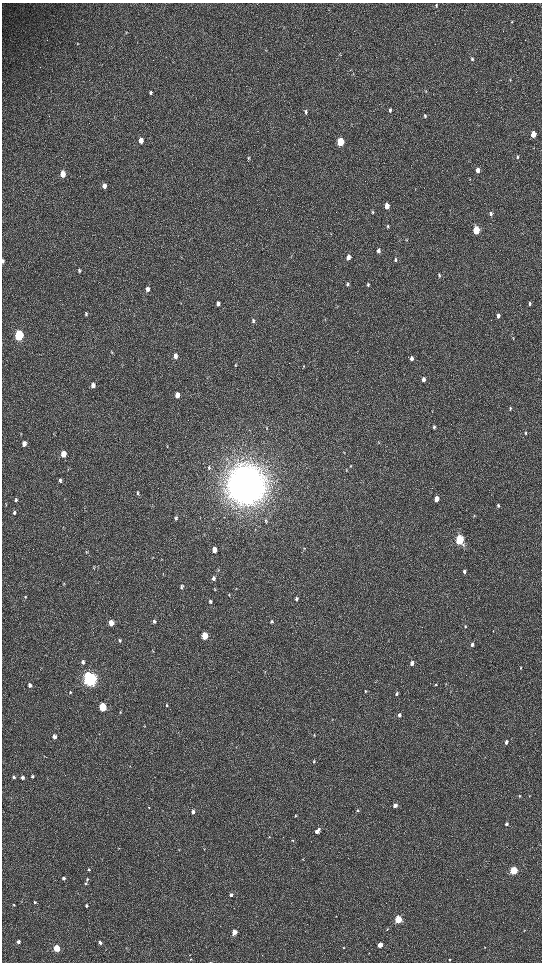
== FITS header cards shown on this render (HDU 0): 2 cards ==
NAXIS1  =                 1080 / length of data axis 1
NAXIS2  =                 1920 / length of data axis 2

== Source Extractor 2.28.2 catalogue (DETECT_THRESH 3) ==
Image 1080 x 1920 px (HDU 0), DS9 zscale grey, zoomed out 1/2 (1 PNG px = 2 x 2 image px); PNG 544 x 964 px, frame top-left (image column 1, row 1919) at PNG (2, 3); no overlay
Background 517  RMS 35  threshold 105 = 3 sigma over >= 5 px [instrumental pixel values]
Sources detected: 156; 5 cannot appear on this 1/2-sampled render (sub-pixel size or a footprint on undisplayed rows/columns) and are not listed; the other 151 listed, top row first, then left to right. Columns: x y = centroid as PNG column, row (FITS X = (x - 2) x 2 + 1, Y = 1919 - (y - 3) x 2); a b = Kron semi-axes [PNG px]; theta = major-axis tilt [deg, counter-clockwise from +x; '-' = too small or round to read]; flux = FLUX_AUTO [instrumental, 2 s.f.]
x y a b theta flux
436 5 4 3 - 9.9e+03
512 22 3 3 - 4.6e+03
126 32 4 2 - 5.0e+03
77 44 4 3 - 5.5e+03
340 55 3 3 - 4.5e+03
472 59 5 4 - 1.4e+04
510 80 4 3 - 7.7e+03
425 92 4 2 - 3.9e+03
151 93 5 3 - 1.3e+04
390 110 6 4 -87 1.5e+04
306 112 6 4 -79 1.4e+04
425 116 5 3 - 1.2e+04
533 134 4 3 - 1.3e+05
141 140 5 4 - 6.0e+04
340 142 5 4 - 3.8e+05
517 157 4 3 - 7.6e+03
248 158 5 3 - 6.8e+03
478 170 5 4 - 5.0e+04
63 174 5 4 - 1.1e+05
104 186 5 4 - 3.5e+04
387 206 5 4 - 7.0e+04
373 212 5 4 - 9.7e+03
491 214 6 4 -85 1.8e+04
388 226 5 3 - 8.4e+03
476 230 5 4 - 3.4e+05
331 234 4 3 - 5.6e+03
407 239 4 3 - 4.8e+03
378 251 5 4 - 2.6e+04
348 257 6 4 88 4.2e+04
395 260 5 3 - 1.1e+04
3 261 5 3 - 8.1e+03
79 270 5 3 - 9.3e+03
439 275 6 3 -79 8.9e+03
347 284 6 4 -82 1.3e+04
368 284 6 4 -83 1.1e+04
148 289 6 4 -90 2.9e+04
218 303 5 4 - 2.2e+04
530 304 6 4 83 1.3e+04
86 314 5 3 - 1.0e+04
498 316 5 3 - 2.9e+04
253 321 6 4 89 1.2e+04
19 335 5 4 - 9.8e+05
513 339 3 2 - 3.1e+03
112 352 6 3 -73 8.0e+03
175 356 5 4 - 3.2e+04
412 358 6 4 88 2.7e+04
235 365 4 4 - 6.3e+03
304 366 4 3 - 4.4e+03
423 379 5 4 - 3.3e+04
93 385 6 5 - 3.3e+04
177 395 5 4 - 5.5e+04
510 408 5 3 - 9.2e+03
434 427 5 4 - 1.2e+04
266 428 5 3 - 5.6e+03
526 433 4 3 - 8.3e+03
21 434 4 2 - 3.9e+03
24 444 6 4 -87 4.6e+04
344 453 4 2 - 3.9e+03
63 454 5 4 - 1.2e+05
209 466 6 4 59 9.3e+03
350 466 3 2 - 4.4e+03
209 469 4 4 - 7.8e+03
60 480 5 4 - 1.5e+04
246 485 15 13 90 2.5e+07
137 493 6 4 -85 1.0e+04
436 499 5 4 - 6.8e+04
16 500 5 4 - 1.1e+04
6 505 3 2 - 3.8e+03
498 505 5 3 - 9.0e+03
498 506 4 3 - 6.3e+03
14 513 5 4 - 1.2e+04
176 518 5 4 - 1.0e+04
265 521 6 4 -71 9.9e+03
459 540 5 4 - 8.6e+05
214 550 5 4 - 6.3e+04
86 552 6 4 89 8.6e+03
162 559 4 2 - 4.6e+03
93 567 6 3 83 7.0e+03
464 571 5 3 - 1.9e+04
214 578 5 4 - 2.2e+04
64 584 4 3 - 5.5e+03
181 587 6 4 89 1.1e+04
229 595 3 2 - 3.8e+03
25 597 5 3 - 6.9e+03
296 599 5 3 - 1.4e+04
210 602 5 4 - 1.3e+04
154 621 5 4 - 1.3e+04
271 622 4 4 - 9.1e+03
111 623 5 4 - 8.3e+04
465 626 4 3 - 6.4e+03
205 636 5 4 - 2.1e+05
119 640 5 4 - 1.1e+04
472 645 4 3 - 1.9e+04
153 650 5 2 - 4.3e+03
83 662 5 4 - 1.8e+04
412 663 5 4 - 2.8e+04
520 667 5 3 - 6.4e+03
265 672 4 2 - 4.6e+03
90 679 6 5 - 3.6e+06
436 684 4 3 - 6.7e+03
30 685 5 4 - 3.0e+04
365 691 4 3 - 7.1e+03
70 692 4 3 - 6.3e+03
396 694 5 3 - 1.5e+04
167 705 5 4 - 9.7e+03
102 707 4 4 - 4.3e+05
120 712 4 2 - 4.8e+03
399 715 4 3 - 1.8e+04
314 735 3 3 - 4.8e+03
54 737 5 4 - 3.5e+04
506 742 4 3 - 2.1e+04
314 761 4 3 - 6.8e+03
33 776 4 4 - 1.1e+04
14 777 4 4 - 1.2e+04
22 778 4 3 - 2.1e+04
520 796 4 3 - 5.9e+03
529 796 3 2 - 3.6e+03
395 806 4 3 - 3.5e+04
149 807 3 2 - 3.6e+03
358 810 3 3 - 1.0e+04
193 812 4 3 - 2.8e+04
295 816 4 3 - 6.5e+03
506 824 3 3 - 1.8e+04
317 831 6 3 47 5.7e+04
269 837 3 2 - 3.7e+03
292 840 3 3 - 4.5e+03
204 849 4 2 - 3.7e+03
303 859 3 2 - 3.5e+03
89 870 4 3 - 8.6e+03
514 870 4 3 - 6.0e+05
63 878 4 3 - 1.8e+04
87 879 4 3 - 8.1e+03
86 884 3 3 - 8.8e+03
231 895 3 3 - 1.9e+04
35 902 5 3 - 7.1e+03
14 904 3 2 - 5.2e+03
86 906 3 3 - 1.3e+04
336 916 2 2 - 2.6e+03
398 919 4 3 - 4.7e+05
387 929 3 3 - 4.6e+03
524 930 3 2 - 3.4e+03
234 932 3 3 - 1.1e+05
18 942 3 3 - 2.9e+04
100 942 4 3 - 2.8e+04
380 945 3 3 - 1.3e+05
485 947 3 2 - 3.5e+03
57 948 4 3 - 4.0e+05
344 948 3 3 - 4.0e+03
190 959 3 3 - 6.4e+03
449 960 3 3 - 6.3e+03
210 962 3 1 - 2.3e+03
At the frame edge (FLAGS 8, measured only in part): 2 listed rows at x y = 3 261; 210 962
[5 sub-pixel or undisplayed-footprint detections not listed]